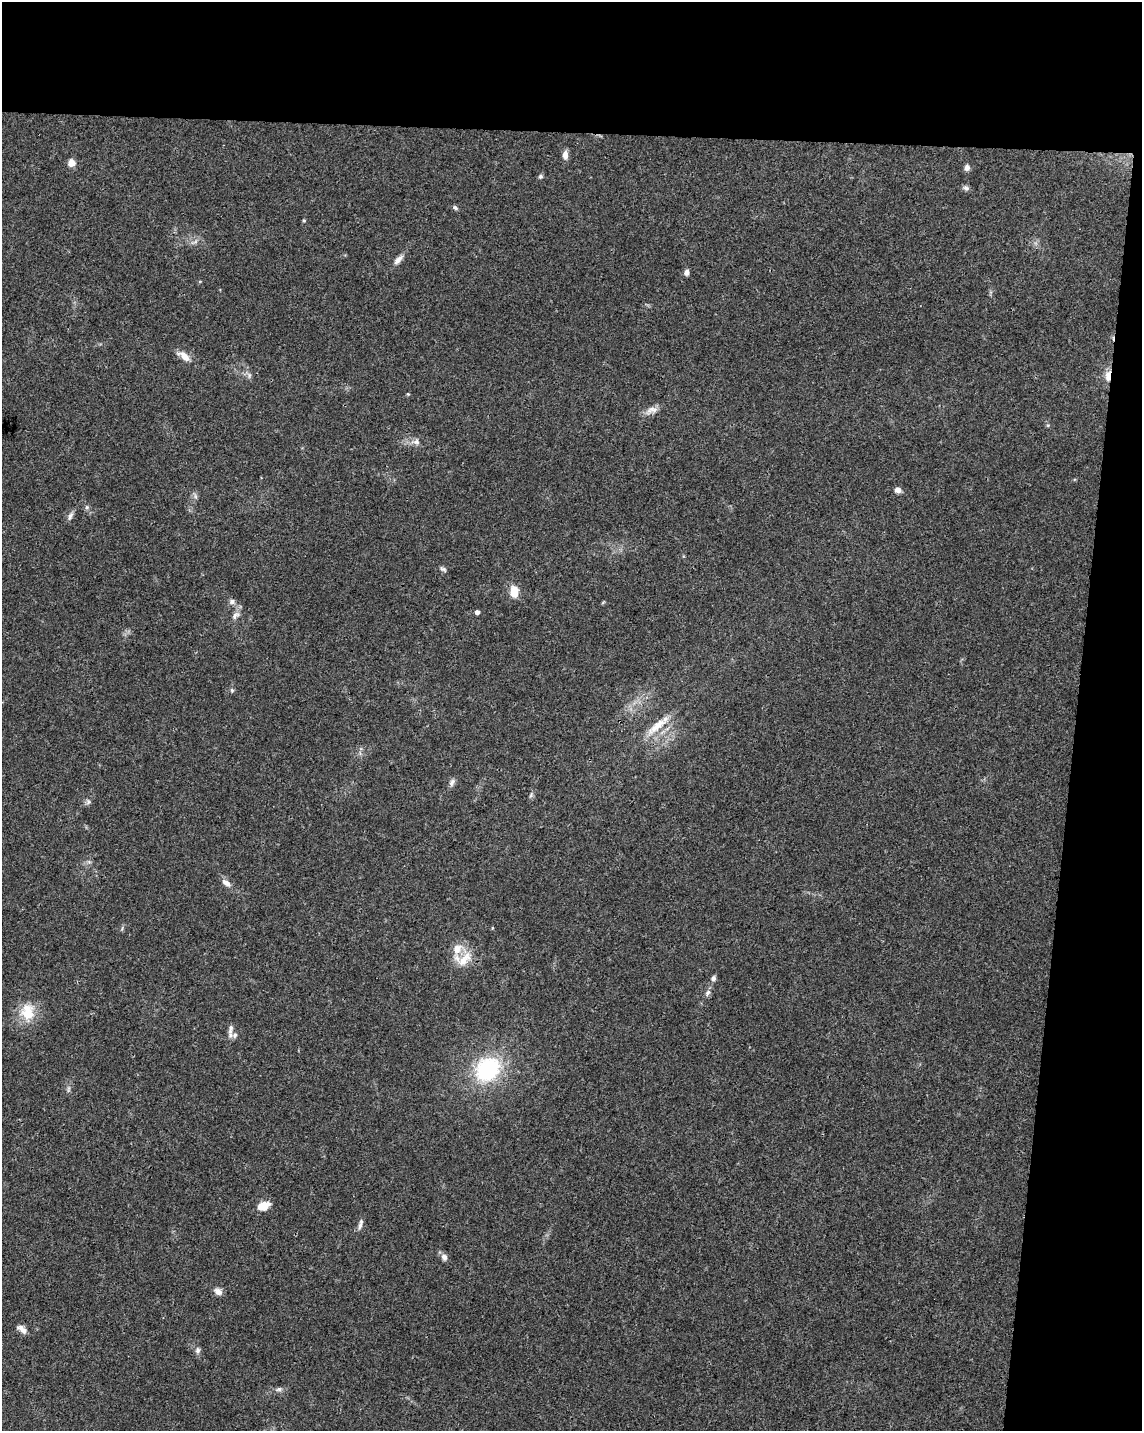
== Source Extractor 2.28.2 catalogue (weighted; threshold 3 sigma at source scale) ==
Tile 4 of 4 x 3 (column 4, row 1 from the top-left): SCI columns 3419-4558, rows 3087-4515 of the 4568 x 4800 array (HDU 1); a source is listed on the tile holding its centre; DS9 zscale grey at full resolution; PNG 1144 x 1433 px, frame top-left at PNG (2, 2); no overlay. Shown black and unused: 15% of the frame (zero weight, under 3 of 4 exposures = <1% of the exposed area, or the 3 px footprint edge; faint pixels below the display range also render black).
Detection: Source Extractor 2.28.2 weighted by HDU 2 'WHT'; one run over the whole footprint, this tile lists its part. Background 0.0473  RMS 0.0036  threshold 0.0163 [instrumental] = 3 sigma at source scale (4.5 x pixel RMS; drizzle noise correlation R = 1.50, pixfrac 1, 0.0396/0.0396 arcsec/px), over >= 5 px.
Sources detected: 48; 2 inside a brighter listed object's ellipse — not listed separately; the other 46 listed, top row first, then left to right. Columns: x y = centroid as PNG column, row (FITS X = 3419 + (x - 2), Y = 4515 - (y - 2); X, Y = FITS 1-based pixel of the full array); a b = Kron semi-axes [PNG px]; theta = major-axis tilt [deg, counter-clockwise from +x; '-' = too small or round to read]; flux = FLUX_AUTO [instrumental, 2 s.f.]
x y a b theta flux
565 155 10 6 89 2.1
71 163 8 8 - 2.7
967 168 7 6 - 1.5
540 176 5 5 - 0.71
966 188 8 6 -25 1
455 208 8 4 -37 0.69
304 220 5 4 - 0.43
195 242 7 4 19 0.84
398 260 15 7 48 2
686 272 6 5 - 1.5
184 356 17 8 -37 3.6
249 375 9 5 -67 0.99
1108 376 11 5 87 4.2
408 394 4 3 - 0.32
651 410 18 8 19 2.6
416 442 13 8 2 2
898 490 6 5 - 2
195 496 7 4 -72 0.74
87 507 6 5 - 0.71
70 516 12 5 64 1.3
443 569 10 5 -32 0.84
514 592 11 8 -85 5.4
232 601 8 7 - 1.2
477 612 4 4 - 1.3
235 615 14 7 44 1.9
232 690 6 5 - 0.61
657 726 39 10 40 7.3
452 782 11 6 64 1.3
531 795 7 4 71 0.65
88 802 8 6 88 0.93
226 883 13 7 -39 2.1
492 928 5 3 - 0.29
464 959 28 13 46 6.7
713 978 8 6 62 1
708 993 10 6 59 1.2
27 1012 24 18 -82 9
230 1029 15 6 82 1.8
488 1069 22 19 43 37
68 1089 9 4 81 0.77
263 1206 13 8 18 5.3
360 1224 16 5 76 1.4
444 1257 10 8 -71 1.4
218 1291 10 7 -28 1.9
22 1329 14 7 -37 2
198 1350 8 6 79 1.1
279 1389 8 6 14 0.97
Overlapping masked pixels (flux is a lower limit): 1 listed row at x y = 1108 376